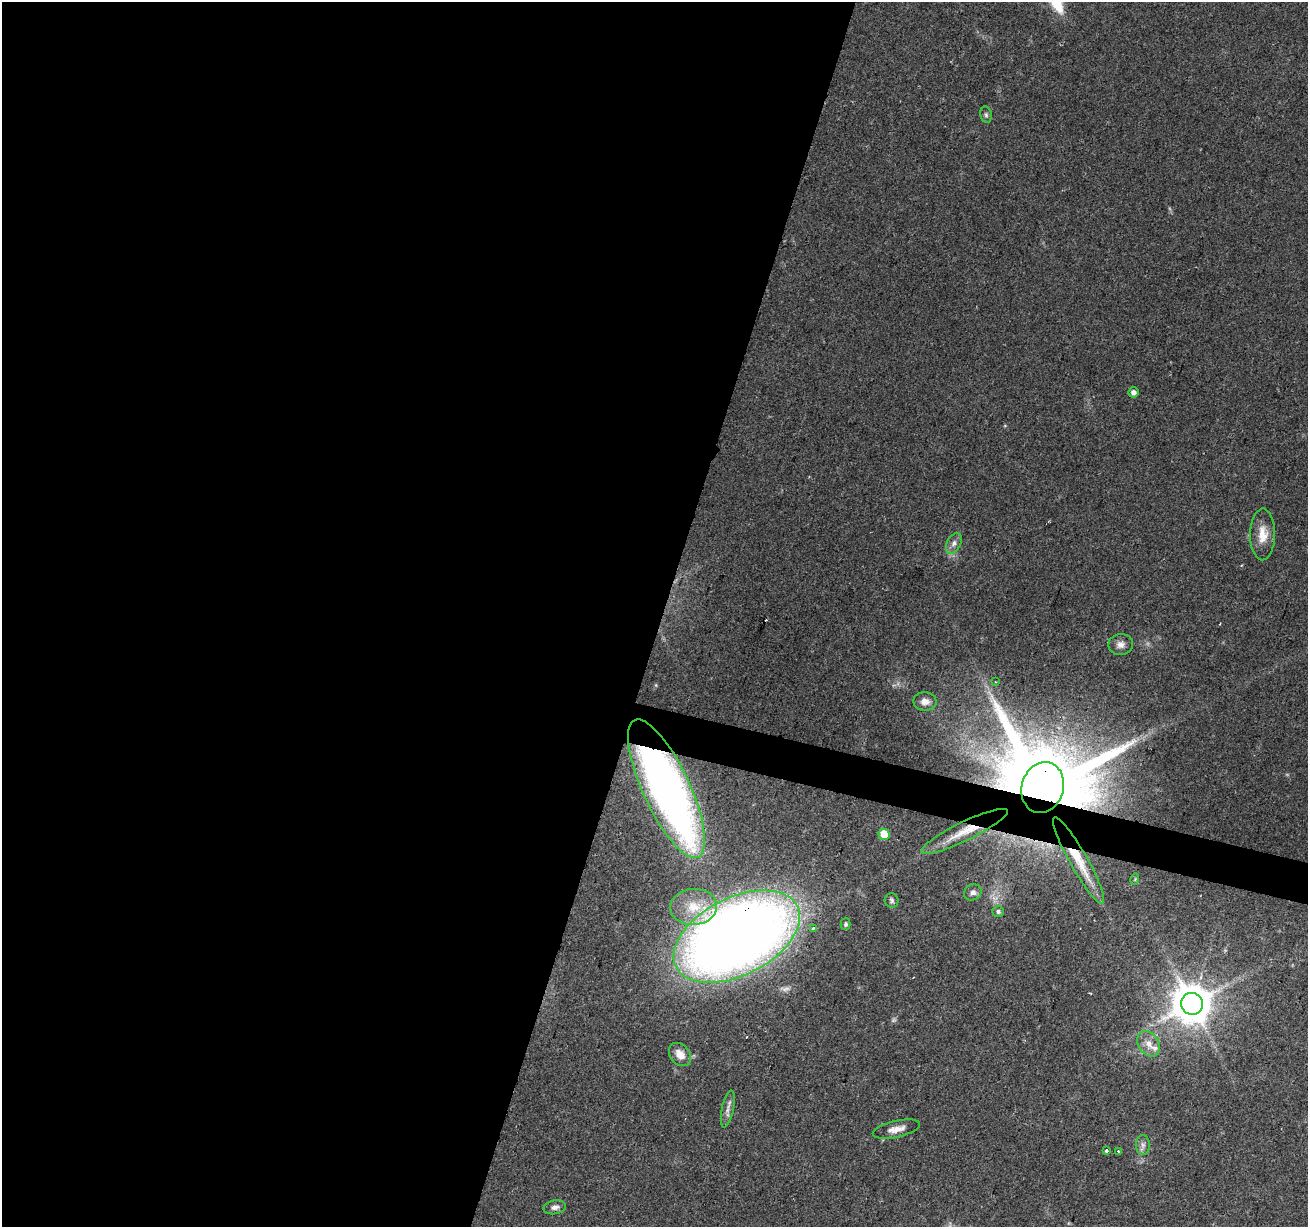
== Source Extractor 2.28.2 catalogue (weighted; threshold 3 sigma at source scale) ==
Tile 5 of 4 x 4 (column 1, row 2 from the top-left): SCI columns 1-1306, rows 2671-3895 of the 5230 x 5403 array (HDU 1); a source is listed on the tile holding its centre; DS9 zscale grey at full resolution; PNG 1310 x 1229 px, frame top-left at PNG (2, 2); each listed source drawn as its Kron ellipse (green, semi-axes under 4 px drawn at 4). Shown black and unused: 52% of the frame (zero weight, under 2 of 3 exposures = <1% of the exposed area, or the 3 px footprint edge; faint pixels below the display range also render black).
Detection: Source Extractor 2.28.2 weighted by HDU 2 'WHT'; one run over the whole footprint, this tile lists its part. Background 0.0965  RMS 0.0063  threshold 0.0282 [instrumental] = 3 sigma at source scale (4.5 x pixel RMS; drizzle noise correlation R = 1.50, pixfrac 1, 0.0396/0.0396 arcsec/px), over >= 5 px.
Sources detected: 32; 1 too faint to see at this stretch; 1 cosmic-ray / hot-pixel residue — neither listed nor drawn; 1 inside a brighter listed object's ellipse — not listed separately; the other 29 listed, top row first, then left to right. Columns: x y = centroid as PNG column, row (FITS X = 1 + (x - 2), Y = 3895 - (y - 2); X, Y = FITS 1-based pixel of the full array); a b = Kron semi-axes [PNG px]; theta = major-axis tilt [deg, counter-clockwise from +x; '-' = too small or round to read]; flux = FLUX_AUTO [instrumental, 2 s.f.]
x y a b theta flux
986 115 8 5 -80 1.4
1133 392 5 5 - 2.9
1263 534 26 12 89 11
954 543 11 7 63 3.1
1121 644 12 10 9 4
996 682 3 3 - 0.74
925 702 11 9 -2 4.9
1043 787 26 21 74 15000
666 789 76 23 -65 390
965 831 47 9 26 18
884 834 5 5 - 16
1079 860 49 9 -61 20
1135 879 5 3 - 0.7
973 892 9 7 29 2.6
892 900 7 7 - 1.6
694 907 23 18 3 17
998 911 6 5 - 1.7
846 924 5 5 - 1.3
813 928 3 2 - 2.3
737 937 68 39 27 950
1192 1004 11 11 - 2000
1149 1044 14 10 -55 6
680 1054 13 9 -49 7.7
728 1109 19 6 78 3.7
896 1129 24 8 13 6.3
1143 1145 10 7 -87 2.6
1107 1151 3 3 - 2.6
1118 1151 4 3 - 0.89
555 1207 11 7 11 2.9
Overlapping masked pixels (flux is a lower limit): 5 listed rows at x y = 1043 787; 666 789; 965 831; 1079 860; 737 937